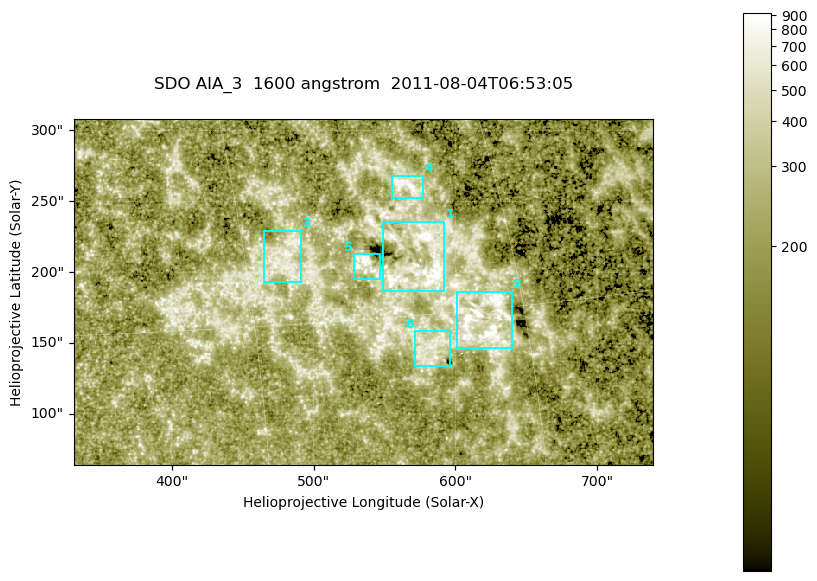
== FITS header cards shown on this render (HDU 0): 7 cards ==
TELESCOP= 'SDO     '           /
INSTRUME= 'AIA_3   '           /
WAVELNTH=                 1600 /
WAVEUNIT= 'angstrom'           /
DATE-OBS= '2011-08-04T06:53:05.120' /
CTYPE1  = 'HPLN-TAN'           /
CTYPE2  = 'HPLT-TAN'           /

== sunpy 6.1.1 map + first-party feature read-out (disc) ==
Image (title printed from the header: SDO AIA_3  1600 angstrom  2011-08-04T06:53:05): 670 x 401 px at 0.609 arcsec/px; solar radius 946 arcsec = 1552 px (partial field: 3.6% of the solar disc is inside the frame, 100% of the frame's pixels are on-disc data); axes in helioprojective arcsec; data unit not stated in the header (colour bar unlabelled)
Pointing: header CRPIX1/2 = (2047.81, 2050.03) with CRVAL1/2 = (0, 0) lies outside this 670 x 401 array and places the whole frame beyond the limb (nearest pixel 1.39 R_sun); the SolarSoft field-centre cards XCEN/YCEN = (534.9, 186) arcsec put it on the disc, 2053 arcsec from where CRPIX/CRVAL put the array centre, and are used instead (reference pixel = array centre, CRVAL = XCEN/YCEN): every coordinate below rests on XCEN/YCEN
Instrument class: DISC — disc imager (sunpy class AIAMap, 1600 A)
Bright regions (active regions / flare kernels): reference = the on-disc median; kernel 5 px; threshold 5 sigma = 335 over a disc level ~208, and >= 1.15x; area >= 268 px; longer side >= 5 px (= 3 arcsec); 6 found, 6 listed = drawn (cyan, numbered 1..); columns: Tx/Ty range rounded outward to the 2 arcsec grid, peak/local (2 s.f.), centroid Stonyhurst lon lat
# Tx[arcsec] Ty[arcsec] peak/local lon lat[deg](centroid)
1 548..592 186..236 6.2 +40 +17
2 600..640 146..188 14 +43 +15
3 464..492 192..230 3.5 +32 +18
4 554..578 252..268 5.1 +39 +21
5 528..548 194..214 6.6 +36 +17
6 570..596 134..160 3.4 +39 +13